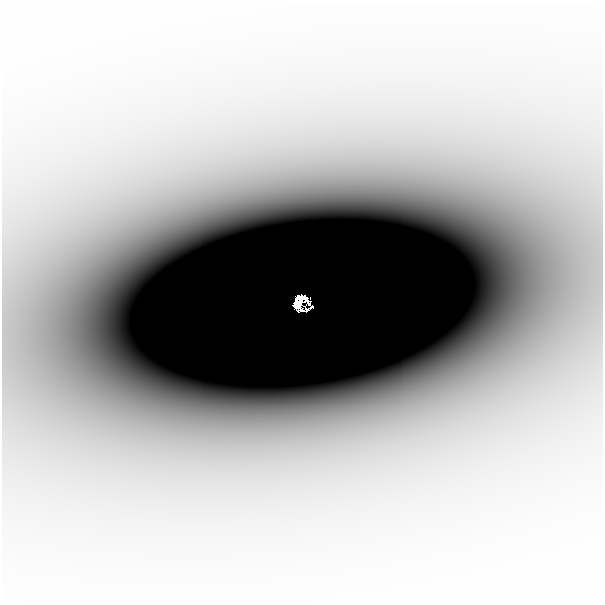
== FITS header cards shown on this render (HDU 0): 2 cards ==
NAXIS1  =                  601
NAXIS2  =                  601

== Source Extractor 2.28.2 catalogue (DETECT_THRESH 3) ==
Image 601 x 601 px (HDU 0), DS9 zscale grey, 1 PNG px = 1 image px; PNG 605 x 605 px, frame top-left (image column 1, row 601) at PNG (2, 2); no overlay
Background -7.98e-06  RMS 2.2e-06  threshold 6.52e-06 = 3 sigma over >= 5 px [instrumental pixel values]
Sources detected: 4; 2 with non-positive FLUX_AUTO (blend fragments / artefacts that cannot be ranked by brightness) are not listed; the other 2 listed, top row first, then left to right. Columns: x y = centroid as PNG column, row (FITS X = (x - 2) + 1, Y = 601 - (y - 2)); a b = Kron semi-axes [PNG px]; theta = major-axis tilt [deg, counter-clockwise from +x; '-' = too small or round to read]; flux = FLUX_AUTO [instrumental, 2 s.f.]
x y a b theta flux
285 220 75 33 4 0.015
309 303 4 3 - 0.016
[2 non-positive-flux detections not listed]